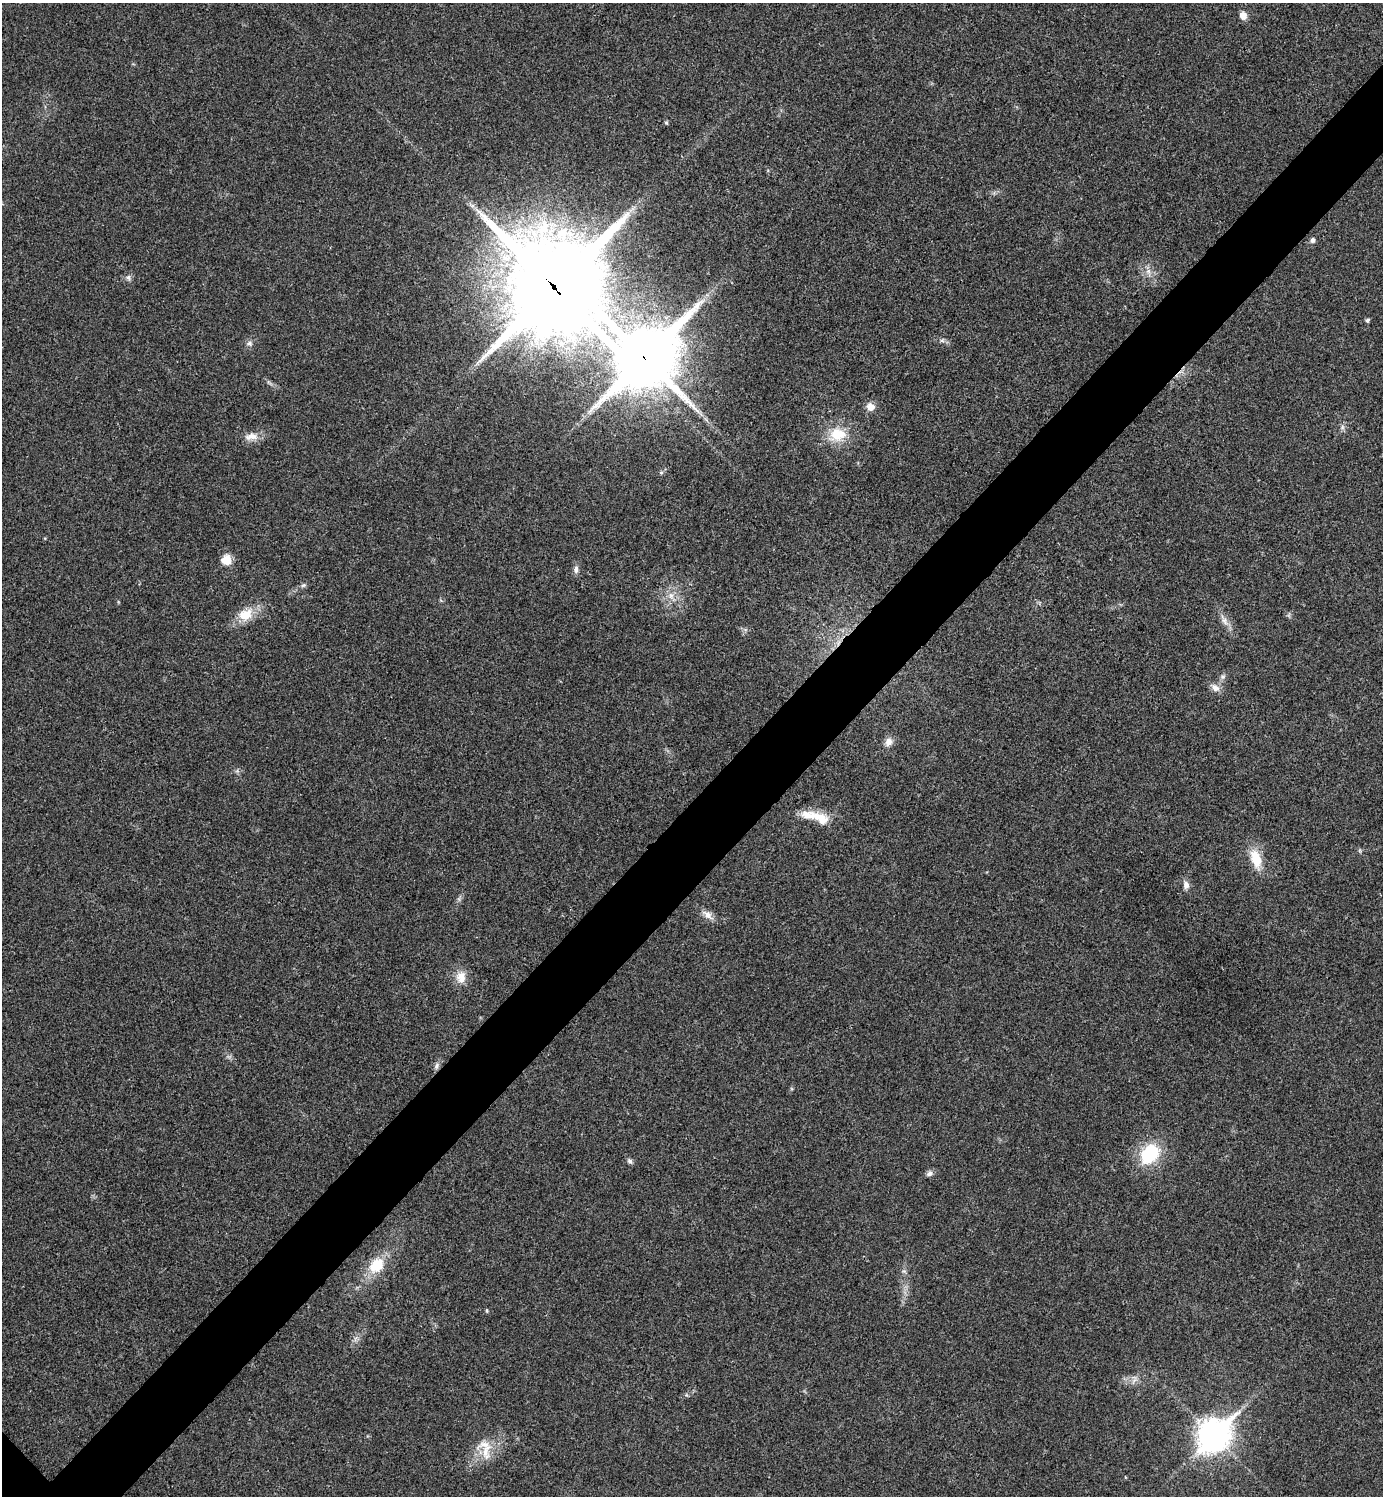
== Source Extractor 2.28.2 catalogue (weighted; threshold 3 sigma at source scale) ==
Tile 10 of 4 x 4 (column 2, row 3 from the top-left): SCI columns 1540-2920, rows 1501-2994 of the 5984 x 5984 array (HDU 1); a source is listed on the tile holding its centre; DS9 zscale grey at full resolution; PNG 1385 x 1498 px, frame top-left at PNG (2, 3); no overlay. Shown black and unused: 6% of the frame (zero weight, under 3 of 4 exposures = <1% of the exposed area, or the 3 px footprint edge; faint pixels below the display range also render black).
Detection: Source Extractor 2.28.2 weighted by HDU 2 'WHT'; one run over the whole footprint, this tile lists its part. Background 0.0193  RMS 0.0054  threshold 0.0242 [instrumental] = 3 sigma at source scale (4.5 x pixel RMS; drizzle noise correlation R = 1.50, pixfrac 1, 0.05/0.05 arcsec/px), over >= 5 px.
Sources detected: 39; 1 inside a brighter listed object's ellipse — not listed separately; the other 38 listed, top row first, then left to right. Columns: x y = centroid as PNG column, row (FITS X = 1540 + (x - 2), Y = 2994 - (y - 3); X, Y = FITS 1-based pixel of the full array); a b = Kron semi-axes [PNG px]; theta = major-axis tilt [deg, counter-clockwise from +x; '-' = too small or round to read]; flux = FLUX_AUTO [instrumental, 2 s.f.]
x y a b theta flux
1243 15 9 8 - 3.6
666 123 5 5 - 0.73
1313 240 6 5 - 1.8
1148 271 7 5 -45 1.8
128 277 8 7 - 1.7
554 287 33 32 - 8700
1367 320 4 4 - 1.3
942 340 7 4 -19 1.2
249 343 9 7 7 1.8
644 357 23 19 40 3900
870 407 10 9 - 4.4
1342 427 7 5 61 1.4
837 434 25 19 6 15
251 437 19 9 8 5.2
661 473 5 5 - 0.86
226 560 12 12 - 6.3
576 569 11 6 84 2.1
303 585 6 5 - 1
671 596 9 7 -75 3
246 614 22 16 28 11
1224 621 13 7 -62 3.2
1223 677 8 6 21 1.4
1215 688 12 9 -36 3.5
888 742 12 9 63 3.6
820 819 29 13 -32 11
1256 859 24 12 -73 13
1186 885 10 7 -83 2.8
708 915 17 8 -36 4.1
461 978 17 13 89 6.5
437 1066 10 5 79 1.6
1150 1154 21 16 49 31
629 1161 7 6 - 1.4
929 1173 8 7 - 1.9
377 1265 20 15 48 15
487 1311 7 3 -71 0.6
1134 1380 11 5 52 1.9
1213 1435 13 10 46 810
486 1452 28 12 82 10
Overlapping masked pixels (flux is a lower limit): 2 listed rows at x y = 554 287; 644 357